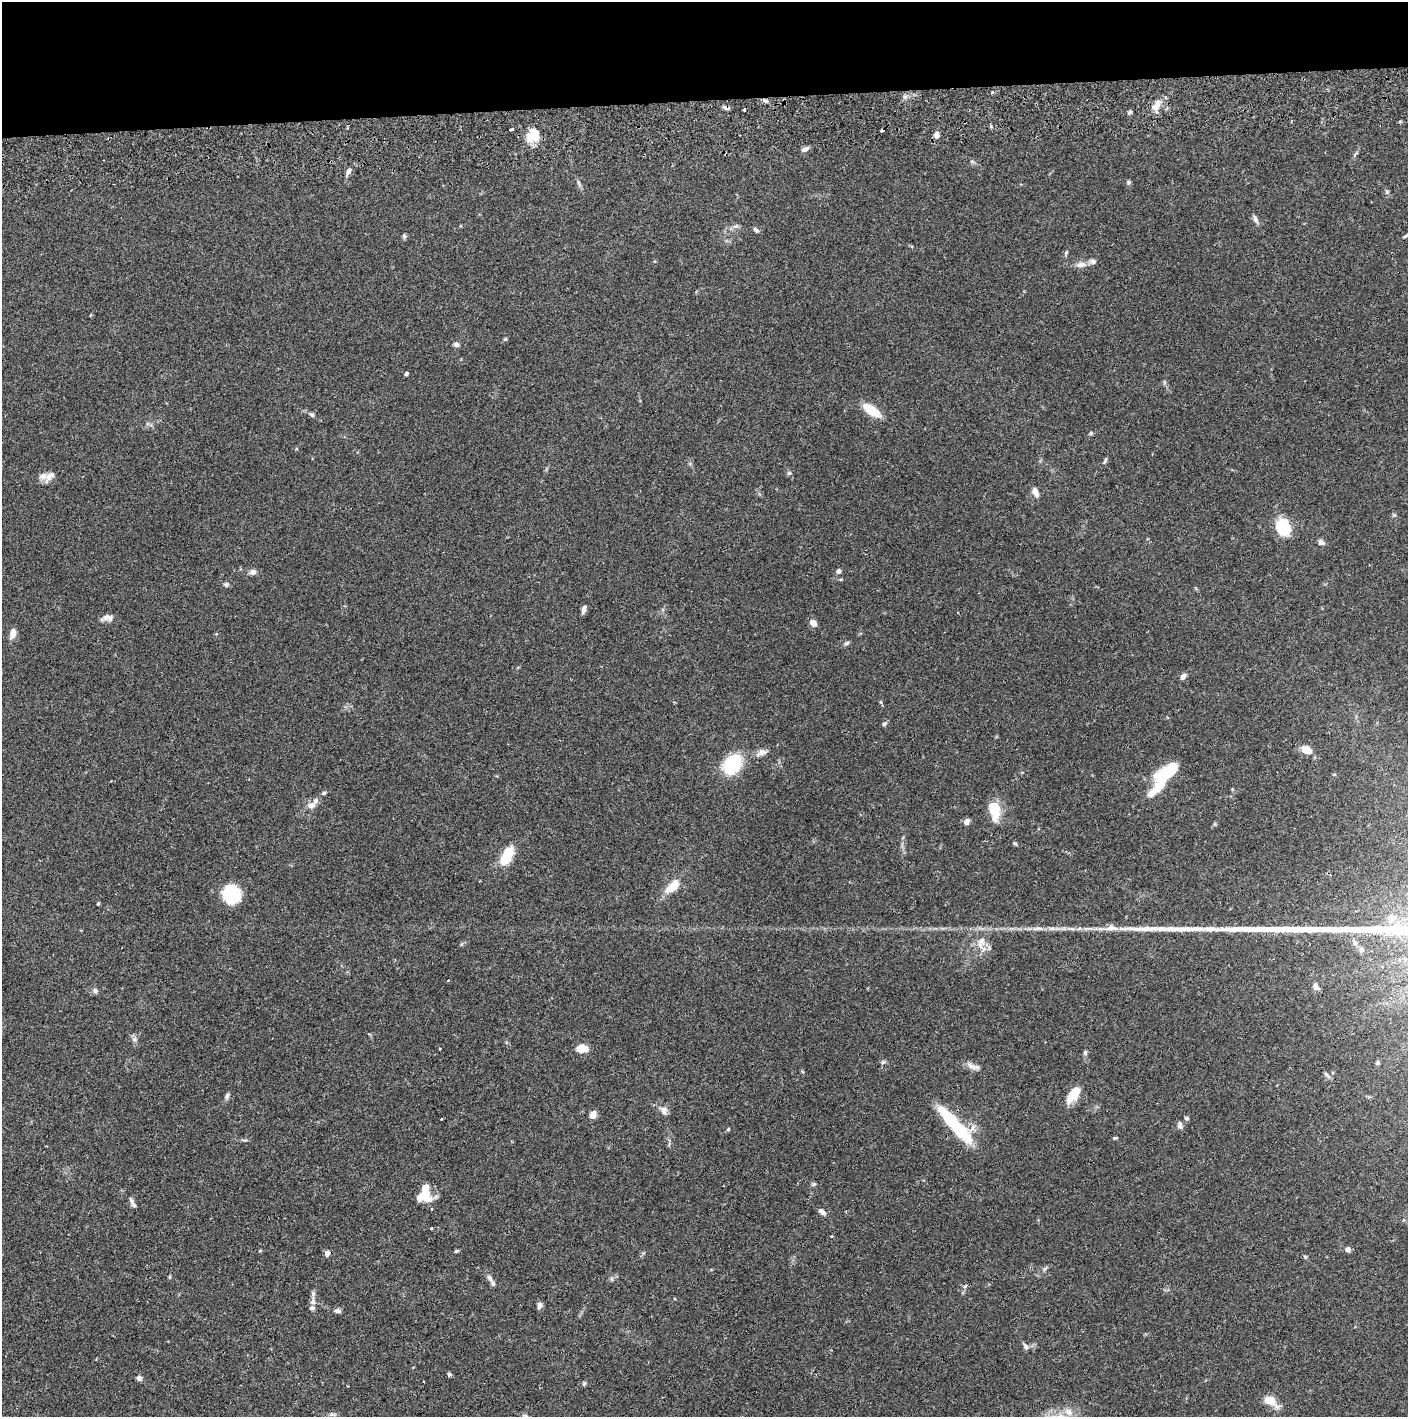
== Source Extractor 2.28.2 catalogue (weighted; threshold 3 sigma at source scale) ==
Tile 2 of 3 x 3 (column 2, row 1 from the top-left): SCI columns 1411-2816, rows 2888-4302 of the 4229 x 4360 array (HDU 1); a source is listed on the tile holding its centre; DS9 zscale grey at full resolution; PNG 1410 x 1419 px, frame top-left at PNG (2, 2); no overlay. Shown black and unused: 7% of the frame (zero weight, under 2 of 3 exposures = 3% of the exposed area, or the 3 px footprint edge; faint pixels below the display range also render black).
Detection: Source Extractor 2.28.2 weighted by HDU 2 'WHT'; one run over the whole footprint, this tile lists its part. Background 0.0683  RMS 0.0049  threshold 0.0219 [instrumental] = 3 sigma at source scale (4.5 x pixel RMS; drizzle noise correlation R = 1.50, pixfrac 1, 0.05/0.05 arcsec/px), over >= 5 px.
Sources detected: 121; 1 inside a brighter object's white glare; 3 cosmic-ray / hot-pixel residue — not listed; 9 inside a brighter listed object's ellipse — not listed separately; the other 108 listed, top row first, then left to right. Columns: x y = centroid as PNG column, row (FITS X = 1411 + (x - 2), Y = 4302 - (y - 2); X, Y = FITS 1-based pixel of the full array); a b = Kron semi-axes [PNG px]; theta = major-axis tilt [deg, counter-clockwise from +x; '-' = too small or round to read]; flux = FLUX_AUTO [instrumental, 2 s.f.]
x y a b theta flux
992 92 3 3 - 1.2
766 101 7 5 -12 1
1155 107 10 9 - 3.1
745 110 3 3 - 1.9
1129 112 6 4 38 1
511 129 4 3 - 1.1
534 135 16 15 - 10
937 135 8 6 -90 2.2
805 149 10 5 19 1.7
972 162 8 4 -9 0.81
348 171 9 5 65 1.7
1128 182 6 5 - 0.79
579 183 11 3 -75 1.1
1255 219 11 6 -64 1.5
735 226 9 4 22 1.3
756 230 8 5 -43 1.1
404 236 6 5 - 0.89
1406 236 8 4 36 0.87
1066 253 6 4 64 0.8
1081 265 14 7 3 3
505 339 6 4 45 0.6
456 344 7 6 - 1.4
406 373 4 3 - 1.2
871 410 18 8 -34 12
312 415 7 5 -33 1.1
1091 433 6 5 - 0.69
1105 460 11 3 66 0.84
789 473 6 5 - 0.9
50 476 15 9 37 3.5
1035 492 8 6 -70 4.1
1283 528 10 8 -61 41
1321 542 7 6 - 1.8
838 571 6 5 - 1.1
252 572 8 7 - 2
226 584 7 6 - 0.96
584 609 9 4 73 2
107 618 16 8 4 2.7
813 623 7 6 - 3.6
13 634 11 6 76 3.8
847 643 7 4 22 0.99
1183 676 8 5 56 1.9
884 724 7 5 42 0.93
1307 749 10 7 -29 7.6
761 752 14 8 24 2.7
732 764 23 18 55 24
1162 777 30 13 44 29
324 793 6 4 18 0.84
311 806 11 8 13 2.6
994 809 21 10 -80 14
966 822 7 6 - 2.3
1015 843 6 4 -2 0.61
507 856 16 8 62 17
672 886 20 9 41 8.4
232 893 12 11 - 46
98 903 4 3 - 0.58
1391 918 10 9 - 4.8
1111 928 22 8 2 4.9
1038 929 18 4 2 2.9
981 943 22 11 80 6.9
1354 943 7 7 - 1.6
462 944 6 4 70 0.62
1361 949 8 7 - 1.6
448 980 3 2 - 1.1
1316 987 9 6 -51 2.1
95 991 7 6 - 1.3
135 1039 8 6 66 1.4
440 1048 3 2 - 0.41
582 1048 9 6 1 8.4
1085 1053 6 5 - 0.95
883 1062 7 4 44 0.75
1377 1063 6 4 27 0.73
971 1066 17 7 -24 2.8
1327 1075 14 3 -47 0.95
1073 1095 18 9 53 11
227 1096 8 5 57 1.3
663 1109 11 8 -13 2.3
593 1115 6 5 - 4.7
1186 1118 6 5 - 0.87
441 1119 3 3 - 0.68
1180 1125 9 5 -69 1.6
956 1127 48 16 -44 27
728 1129 5 4 - 0.57
1115 1138 5 4 - 0.6
244 1140 11 2 0 0.79
814 1184 7 4 27 0.81
426 1198 16 12 -49 6.1
132 1203 18 4 -62 1.6
822 1212 10 5 -39 2.2
431 1228 3 3 - 1.1
1348 1249 6 5 - 2
260 1251 4 3 - 0.5
456 1251 5 4 - 0.63
327 1253 6 5 - 2.4
1044 1269 7 4 71 0.78
170 1277 6 4 -90 0.55
490 1278 13 6 -61 2.1
965 1286 6 5 - 0.87
313 1294 7 6 - 1.2
313 1302 7 5 -44 1.3
540 1305 8 6 79 1.6
337 1311 6 5 - 1.8
1025 1346 8 5 -58 1.3
449 1374 3 3 - 4
139 1378 6 6 - 1.6
584 1384 7 4 63 0.77
1271 1401 14 8 -34 8.2
1069 1412 12 9 -39 4
525 1416 9 3 -11 0.79